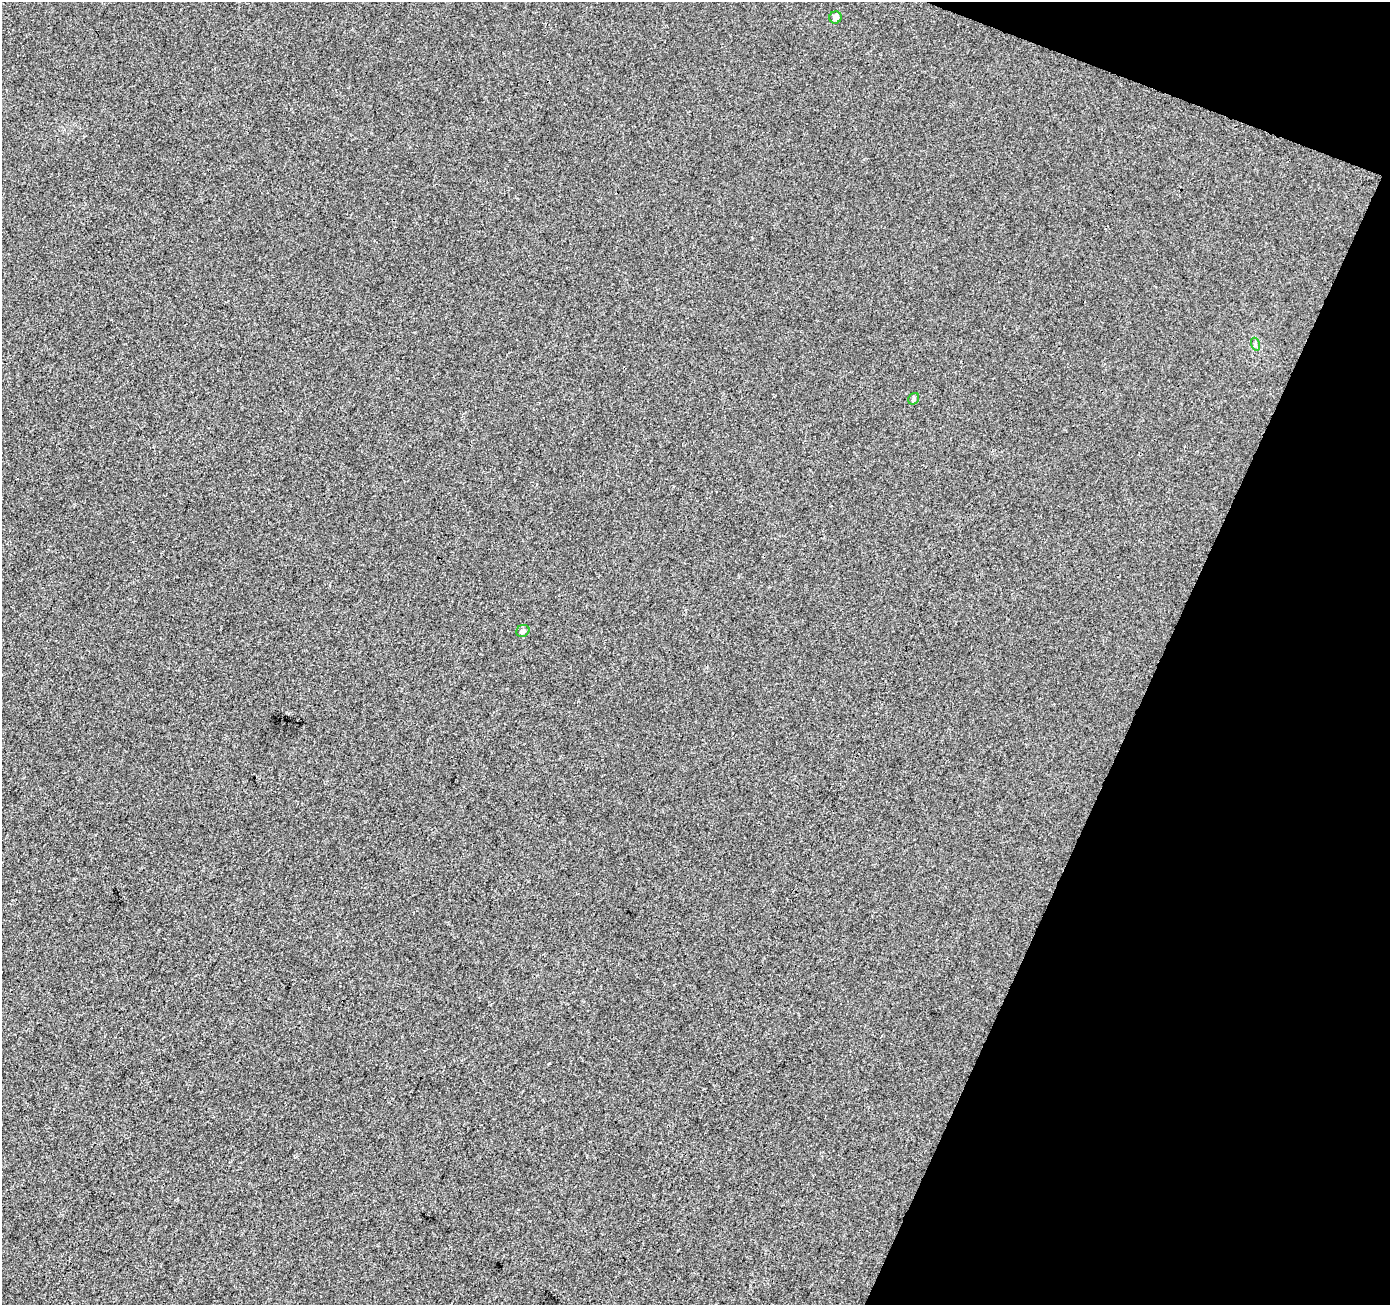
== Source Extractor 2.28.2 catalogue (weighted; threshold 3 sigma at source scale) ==
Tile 8 of 4 x 4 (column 4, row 2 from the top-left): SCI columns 4174-5561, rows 2879-4181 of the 5562 x 5693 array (HDU 1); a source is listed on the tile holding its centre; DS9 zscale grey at full resolution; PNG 1392 x 1307 px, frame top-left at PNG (2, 2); each listed source drawn as its Kron ellipse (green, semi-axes under 4 px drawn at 4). Shown black and unused: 19% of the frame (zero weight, under 3 of 4 exposures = <1% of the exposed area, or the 3 px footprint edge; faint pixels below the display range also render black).
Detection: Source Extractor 2.28.2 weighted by HDU 2 'WHT'; one run over the whole footprint, this tile lists its part. Background 0.00192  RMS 0.0027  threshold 0.0123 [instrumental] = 3 sigma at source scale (4.5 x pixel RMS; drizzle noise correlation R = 1.50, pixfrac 1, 0.0396/0.0396 arcsec/px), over >= 5 px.
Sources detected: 4; all 4 listed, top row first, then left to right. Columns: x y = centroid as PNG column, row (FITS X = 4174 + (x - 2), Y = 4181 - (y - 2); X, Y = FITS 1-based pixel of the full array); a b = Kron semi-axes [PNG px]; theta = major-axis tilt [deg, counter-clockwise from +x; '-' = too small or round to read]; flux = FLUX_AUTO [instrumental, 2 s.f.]
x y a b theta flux
835 17 6 6 - 1.5
1255 344 6 4 -73 0.4
914 399 6 5 - 0.56
523 631 7 5 32 0.75